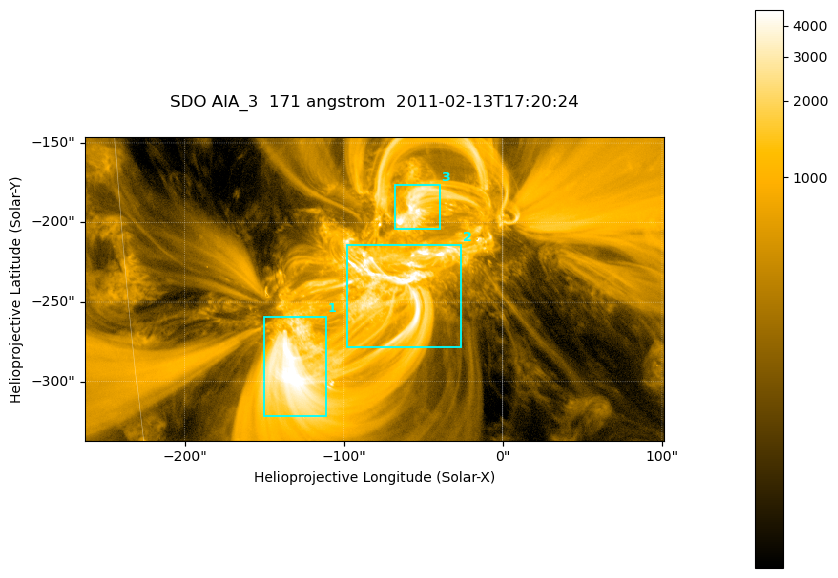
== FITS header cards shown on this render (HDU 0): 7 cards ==
TELESCOP= 'SDO     '           /
INSTRUME= 'AIA_3   '           /
WAVELNTH=                  171 /
WAVEUNIT= 'angstrom'           /
DATE-OBS= '2011-02-13T17:20:24.34' /
CTYPE1  = 'HPLN-TAN'           /
CTYPE2  = 'HPLT-TAN'           /

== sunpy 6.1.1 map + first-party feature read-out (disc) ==
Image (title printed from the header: SDO AIA_3  171 angstrom  2011-02-13T17:20:24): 607 x 318 px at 0.599 arcsec/px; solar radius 972 arcsec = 1622 px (partial field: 2.3% of the solar disc is inside the frame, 100% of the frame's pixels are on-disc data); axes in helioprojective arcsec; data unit not stated in the header (colour bar unlabelled)
Pointing: header CRPIX1/2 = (2056.06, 2043.72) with CRVAL1/2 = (0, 0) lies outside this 607 x 318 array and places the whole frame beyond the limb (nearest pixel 1.39 R_sun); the SolarSoft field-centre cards XCEN/YCEN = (-80.46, -241.8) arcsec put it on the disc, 1315 arcsec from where CRPIX/CRVAL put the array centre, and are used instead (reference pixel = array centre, CRVAL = XCEN/YCEN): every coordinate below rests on XCEN/YCEN
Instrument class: DISC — disc imager (sunpy class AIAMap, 171 A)
Bright regions (active regions / flare kernels): reference = the on-disc median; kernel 5 px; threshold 5 sigma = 1787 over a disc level ~352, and >= 1.15x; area >= 193 px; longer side >= 4 px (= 2.4 arcsec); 3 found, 3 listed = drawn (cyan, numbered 1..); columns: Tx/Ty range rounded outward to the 2 arcsec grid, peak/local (2 s.f.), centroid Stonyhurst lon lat
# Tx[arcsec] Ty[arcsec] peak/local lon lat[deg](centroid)
1 -150..-110 -322..-258 18 -9 -24
2 -98..-26 -280..-214 16 -4 -21
3 -68..-38 -204..-176 15 -3 -18